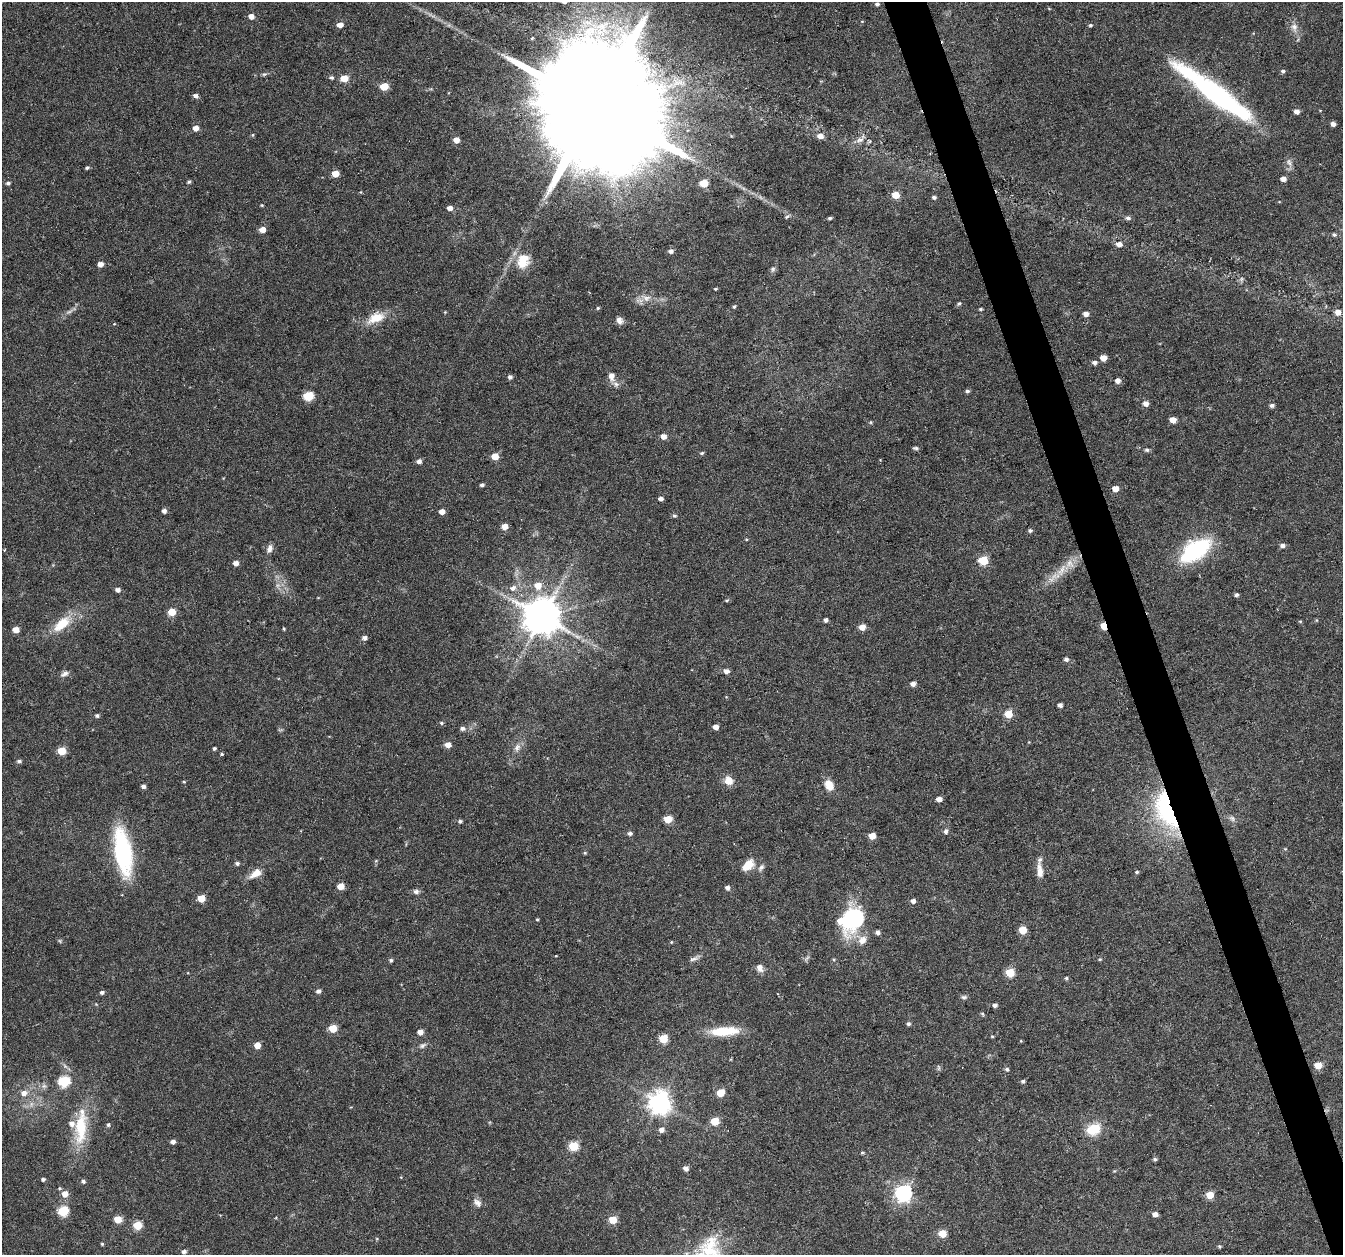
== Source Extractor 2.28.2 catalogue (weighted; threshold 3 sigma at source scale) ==
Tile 6 of 4 x 4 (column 2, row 2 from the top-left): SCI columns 1342-2682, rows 2570-3822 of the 5368 x 5192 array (HDU 1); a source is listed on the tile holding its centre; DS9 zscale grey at full resolution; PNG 1345 x 1257 px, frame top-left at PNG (2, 2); no overlay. Shown black and unused: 3% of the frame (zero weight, under 3 of 6 exposures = <1% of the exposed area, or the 3 px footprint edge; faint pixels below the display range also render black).
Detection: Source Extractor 2.28.2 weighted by HDU 2 'WHT'; one run over the whole footprint, this tile lists its part. Background 0.0242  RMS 0.0028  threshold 0.0114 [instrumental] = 3 sigma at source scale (4.09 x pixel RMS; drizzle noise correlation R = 1.36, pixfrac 0.8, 0.0396/0.0396 arcsec/px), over >= 5 px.
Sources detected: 217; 3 too faint to see at this stretch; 4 inside a brighter object's white glare — not listed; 4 inside a brighter listed object's ellipse — not listed separately; the other 206 listed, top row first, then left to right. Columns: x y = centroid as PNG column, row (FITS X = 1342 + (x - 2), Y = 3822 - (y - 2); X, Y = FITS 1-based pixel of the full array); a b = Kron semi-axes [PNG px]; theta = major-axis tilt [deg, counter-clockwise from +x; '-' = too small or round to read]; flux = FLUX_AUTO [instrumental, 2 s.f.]
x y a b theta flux
877 4 4 4 - 0.62
251 16 5 4 - 1.9
862 21 4 3 - 0.2
340 25 5 4 - 1.9
1090 25 4 4 - 0.39
1294 27 14 9 -77 1.7
532 38 5 4 - 0.3
1283 71 5 5 - 0.54
264 74 7 5 19 0.48
331 77 5 5 - 0.51
344 78 5 5 - 5.2
384 86 5 5 - 7
1214 93 89 17 -37 52
196 96 6 4 -18 0.99
599 105 66 28 15 17000
1297 111 5 4 - 1.5
1333 124 4 4 - 1.2
195 128 5 5 - 2
253 135 5 4 - 0.27
820 136 6 5 - 2
860 139 16 7 36 1.7
456 140 5 4 - 2.6
1289 162 12 6 -71 1
87 168 4 4 - 0.49
335 174 5 4 - 4.4
1283 179 4 4 - 1.6
189 182 4 4 - 0.47
8 183 5 4 - 0.56
704 183 5 5 - 7.5
896 195 5 5 - 4.7
934 197 5 4 - 0.59
262 205 4 3 - 0.28
450 208 5 4 - 1.6
787 217 8 4 34 0.44
830 218 4 3 - 0.45
1128 218 7 5 -2 0.73
262 230 5 5 - 2.4
1334 235 5 4 - 0.46
1119 244 6 5 - 1.7
671 251 6 5 - 0.91
522 262 17 16 - 5.5
100 264 5 4 - 1.8
773 269 7 7 - 0.62
1241 279 7 4 89 0.48
715 289 4 3 - 0.27
646 298 13 9 1 2.2
959 304 6 4 47 0.45
734 306 4 4 - 0.42
598 308 5 4 - 0.35
981 309 4 4 - 0.39
445 312 4 4 - 0.21
1338 312 6 6 - 1.8
1086 314 5 4 - 1.6
376 318 23 12 23 5.1
619 320 9 7 -62 1.3
114 324 4 2 - 0.2
1103 358 5 5 - 3.2
1095 362 5 5 - 0.92
611 376 11 7 -82 1.8
510 377 5 4 - 0.86
1118 381 5 5 - 1.7
967 391 6 4 0 0.53
308 396 6 5 - 14
1146 403 5 5 - 1.8
1272 405 5 4 - 0.89
1173 420 5 4 - 2.9
871 422 5 3 - 0.28
663 436 5 5 - 2.1
916 448 7 4 -1 0.46
1147 450 5 4 - 0.63
702 453 5 4 - 0.41
495 456 5 5 - 4.7
419 461 5 5 - 1.2
482 485 5 4 - 0.64
1115 489 5 4 - 3
661 499 4 4 - 1
164 511 4 4 - 1.1
442 511 4 4 - 2.1
674 516 6 5 - 0.45
505 526 5 4 - 2.9
1030 531 5 4 - 0.55
746 539 4 3 - 0.23
1282 545 6 5 - 0.92
270 549 11 7 66 1.2
1195 550 25 13 33 33
983 561 5 5 - 15
236 563 5 4 - 1.7
1062 570 26 10 55 4.6
538 586 7 6 - 3.5
513 588 7 6 - 1.3
118 590 5 4 - 1.1
1237 595 5 4 - 0.56
727 600 6 4 6 0.34
172 612 5 5 - 5.6
542 617 11 10 - 790
826 620 4 4 - 0.87
1300 621 5 3 - 0.26
62 624 25 12 41 6.9
1104 626 5 4 - 5.9
862 627 5 4 - 3
284 629 4 3 - 0.26
16 630 5 4 - 2.7
364 638 5 5 - 1.1
1066 659 5 4 - 0.81
726 671 6 5 - 1.1
64 674 12 6 27 1
913 684 5 4 - 1.4
1060 705 4 4 - 1.2
1008 714 5 5 - 8.4
97 716 5 4 - 0.57
441 723 5 4 - 0.43
716 727 4 4 - 1.9
463 728 7 5 -1 0.88
448 745 5 5 - 2.4
517 747 12 8 68 1.5
214 748 3 3 - 0.44
61 751 5 5 - 7.8
221 754 4 3 - 0.3
19 761 5 4 - 0.63
728 781 10 9 - 2.8
184 782 4 3 - 0.27
829 785 12 9 -62 3.4
143 786 4 4 - 0.9
939 799 5 4 - 1.7
1166 810 46 20 -68 31
1232 818 9 6 -49 0.8
668 819 5 5 - 7.3
460 821 5 4 - 0.54
945 831 5 5 - 0.85
630 833 6 5 - 0.66
872 836 5 4 - 3.9
1285 849 5 4 - 0.25
123 852 44 15 -81 32
585 853 5 4 - 0.31
237 863 5 5 - 0.61
748 865 14 9 42 4.2
761 867 10 7 43 0.96
1040 871 18 7 -84 2.5
1137 872 5 4 - 0.36
256 873 17 10 34 2.8
340 886 5 5 - 4.2
727 888 5 4 - 0.98
416 891 8 7 - 0.81
201 898 5 5 - 5.6
913 901 4 4 - 1.2
850 918 35 15 79 17
537 920 4 3 - 0.3
1022 930 5 5 - 8.1
878 932 5 4 - 1
862 940 12 10 51 2.4
671 942 4 4 - 0.25
693 959 13 6 17 0.91
1100 959 5 4 - 0.31
391 960 5 4 - 0.46
760 967 8 6 -63 1.8
1010 972 5 5 - 11
1066 978 4 4 - 0.37
318 991 5 4 - 0.97
102 992 4 4 - 0.75
964 997 8 5 0 0.58
995 1005 4 4 - 1.1
983 1014 5 4 - 0.37
908 1024 5 4 - 0.53
333 1028 5 5 - 7.3
724 1031 36 11 3 7.6
420 1032 5 5 - 1.8
992 1036 4 4 - 0.28
663 1039 5 5 - 9
257 1045 5 4 - 3.6
423 1046 11 6 27 0.86
1318 1065 5 5 - 4.8
1007 1069 5 5 - 0.49
64 1081 6 6 - 21
1023 1081 5 4 - 0.52
44 1086 7 6 - 0.81
24 1093 7 6 - 1.7
721 1093 6 6 - 4
659 1103 8 8 - 220
715 1121 5 5 - 7.8
108 1125 5 4 - 0.48
81 1127 52 16 85 12
1093 1129 17 13 28 5.9
661 1130 5 5 - 1.3
173 1142 4 4 - 1.2
573 1146 5 5 - 12
862 1153 4 4 - 0.33
1155 1159 4 4 - 0.51
686 1168 5 5 - 1.1
1114 1171 5 4 - 0.26
43 1179 4 4 - 0.6
83 1181 5 5 - 0.65
903 1193 7 7 - 95
65 1194 6 6 - 2.6
1210 1195 5 5 - 6.3
477 1203 13 8 -51 1.4
63 1211 6 5 - 17
1155 1214 4 4 - 1.8
276 1218 4 3 - 0.25
118 1219 5 5 - 5.5
613 1220 5 5 - 7.5
137 1225 5 5 - 9.7
942 1233 5 5 - 6.3
102 1244 4 4 - 0.33
1219 1246 4 4 - 0.37
710 1248 35 26 77 13
184 1251 5 4 - 0.81
Overlapping masked pixels (flux is a lower limit): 2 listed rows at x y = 1104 626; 1166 810
Isophote crosses this tile's border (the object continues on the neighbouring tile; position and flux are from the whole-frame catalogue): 1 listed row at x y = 710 1248